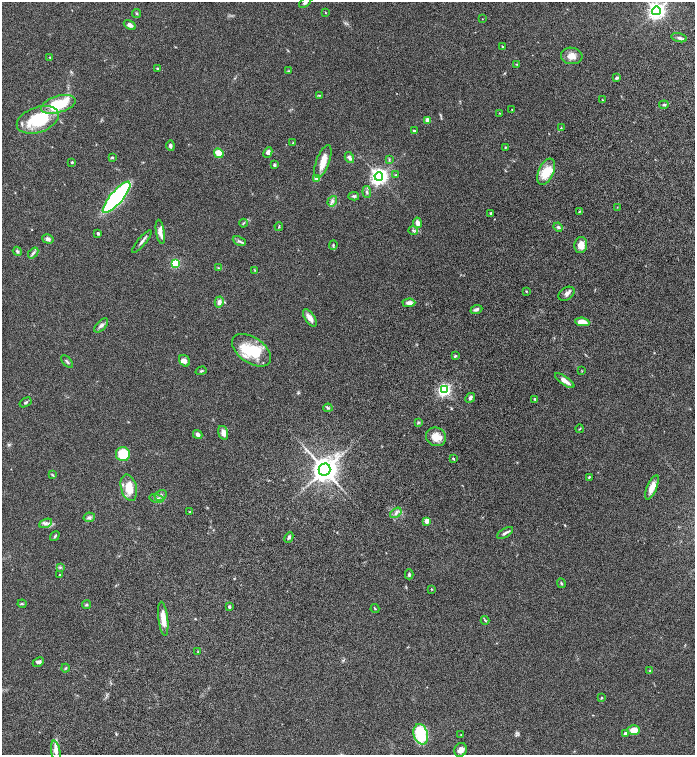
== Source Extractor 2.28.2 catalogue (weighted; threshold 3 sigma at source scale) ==
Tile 7 of 4 x 4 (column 3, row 2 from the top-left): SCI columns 3032-4416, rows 3113-4617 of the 6200 x 6220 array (HDU 1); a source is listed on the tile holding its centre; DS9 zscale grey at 2 x 2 block average (1 PNG px = mean of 2 x 2 image px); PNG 697 x 757 px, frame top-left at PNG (2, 2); each listed source drawn as its Kron ellipse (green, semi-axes under 4 px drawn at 4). Nothing masked; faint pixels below the display range render black.
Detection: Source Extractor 2.28.2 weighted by HDU 2 'WHT'; one run over the whole footprint, this tile lists its part. Background 0.0762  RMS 0.0039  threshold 0.016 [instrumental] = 3 sigma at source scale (4.09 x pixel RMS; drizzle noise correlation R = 1.36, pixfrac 0.8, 0.05/0.05 arcsec/px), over >= 5 px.
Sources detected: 136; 1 inside a brighter object's white glare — neither listed nor drawn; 8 inside a brighter listed object's ellipse — not listed separately; the other 127 listed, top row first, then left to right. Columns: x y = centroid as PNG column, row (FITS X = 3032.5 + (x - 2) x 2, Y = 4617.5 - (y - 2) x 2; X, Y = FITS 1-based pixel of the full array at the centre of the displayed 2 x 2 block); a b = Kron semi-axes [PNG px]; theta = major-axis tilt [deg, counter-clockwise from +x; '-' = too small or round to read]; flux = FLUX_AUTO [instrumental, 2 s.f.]
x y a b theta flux
305 3 7 3 38 1.6
656 11 4 4 - 380
137 13 4 3 - 0.91
326 13 3 2 - 0.47
482 19 2 2 - 0.29
130 25 6 4 -30 2.8
679 38 8 3 -14 1.7
502 47 3 2 - 0.53
572 56 11 8 -8 5.9
50 57 2 2 - 0.43
516 64 3 2 - 0.48
157 68 3 2 - 0.87
288 71 3 2 - 0.48
617 78 4 3 - 1.4
319 95 3 2 - 0.54
602 100 3 2 - 0.42
58 104 18 8 16 38
664 105 5 3 - 1
512 109 2 2 - 0.3
499 113 2 2 - 0.49
38 120 22 12 19 44
427 120 3 3 - 3.9
561 128 3 2 - 0.43
414 131 3 3 - 1.3
293 143 2 2 - 0.93
170 146 5 3 - 1.8
505 147 3 3 - 0.49
268 152 5 4 - 2.9
219 153 5 4 - 12
112 157 4 3 - 0.83
349 158 6 4 -61 2.2
389 160 3 2 - 0.64
323 161 17 6 70 11
72 162 2 2 - 1.2
274 165 3 3 - 1.4
546 172 14 7 66 17
396 175 4 3 - 0.82
379 176 4 4 - 380
317 178 3 3 - 16
367 192 6 3 -84 1.5
354 196 5 3 - 1.4
117 197 20 6 50 140
332 201 5 3 - 1.7
617 207 2 2 - 0.38
579 211 3 2 - 0.48
491 213 2 2 - 1.6
243 223 4 3 - 0.9
417 223 5 3 - 4.8
279 226 4 2 - 0.77
558 227 5 4 - 1.4
413 230 5 4 - 1.4
160 232 12 4 -80 6
98 233 3 2 - 1.5
48 239 6 4 -17 2.6
142 241 14 3 50 2.5
239 241 7 3 -26 1.7
333 245 5 3 - 1.1
581 245 8 6 81 7.4
17 251 5 4 - 1.2
33 253 6 3 49 1.6
175 264 3 3 - 57
219 268 4 2 - 0.74
255 270 3 2 - 0.58
526 291 3 2 - 0.57
567 294 8 6 33 2.9
219 302 5 4 - 3.2
409 303 6 4 1 3.7
476 309 6 3 23 2
310 318 10 5 -56 5.5
582 322 7 4 -8 9.4
101 325 9 4 46 2.3
251 350 22 12 -35 29
455 356 4 3 - 0.79
185 361 6 5 - 2.8
67 362 7 3 -46 1.3
201 371 6 2 17 0.82
582 371 3 2 - 0.43
565 381 11 4 -34 5.3
444 390 4 4 - 180
470 398 5 4 - 2
535 399 4 3 - 0.88
26 402 6 3 31 1.2
328 408 4 3 - 1.2
418 422 3 3 - 0.84
580 429 4 2 - 0.55
223 433 7 5 -74 5.3
198 434 5 3 - 3
436 437 10 9 - 11
123 454 7 7 - 21
453 458 3 2 - 1
324 470 6 6 - 920
52 475 4 2 - 0.7
589 477 3 2 - 0.63
652 487 13 5 66 7
129 488 13 8 -75 13
161 495 6 5 - 2.3
157 498 7 4 -11 2.8
190 512 3 2 - 1.1
396 513 6 3 37 2.1
89 517 6 5 - 2.1
427 521 3 3 - 10
46 523 7 4 22 2.3
505 533 9 3 31 1.8
55 536 5 2 - 0.84
289 537 5 3 - 1.6
60 567 4 3 - 0.88
409 574 5 3 - 1.5
59 575 2 2 - 0.68
561 583 5 3 - 0.89
431 589 2 2 - 0.63
22 604 4 3 - 0.83
86 605 4 3 - 1.1
229 607 2 2 - 1.8
375 608 4 2 - 0.62
163 619 17 5 -83 9.4
485 620 4 3 - 1
198 652 3 2 - 0.63
38 662 6 4 25 2
66 668 4 3 - 0.87
650 670 3 2 - 0.57
602 698 3 3 - 0.7
634 730 6 4 0 8.7
625 733 4 3 - 1.4
421 734 10 7 -75 33
461 735 2 2 - 0.36
460 750 7 6 - 3.9
56 751 10 4 -80 4.8
Isophote crosses this tile's border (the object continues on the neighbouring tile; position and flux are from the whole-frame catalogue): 1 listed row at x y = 305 3
Diffuse or blended objects may show on this block-average render without a row.